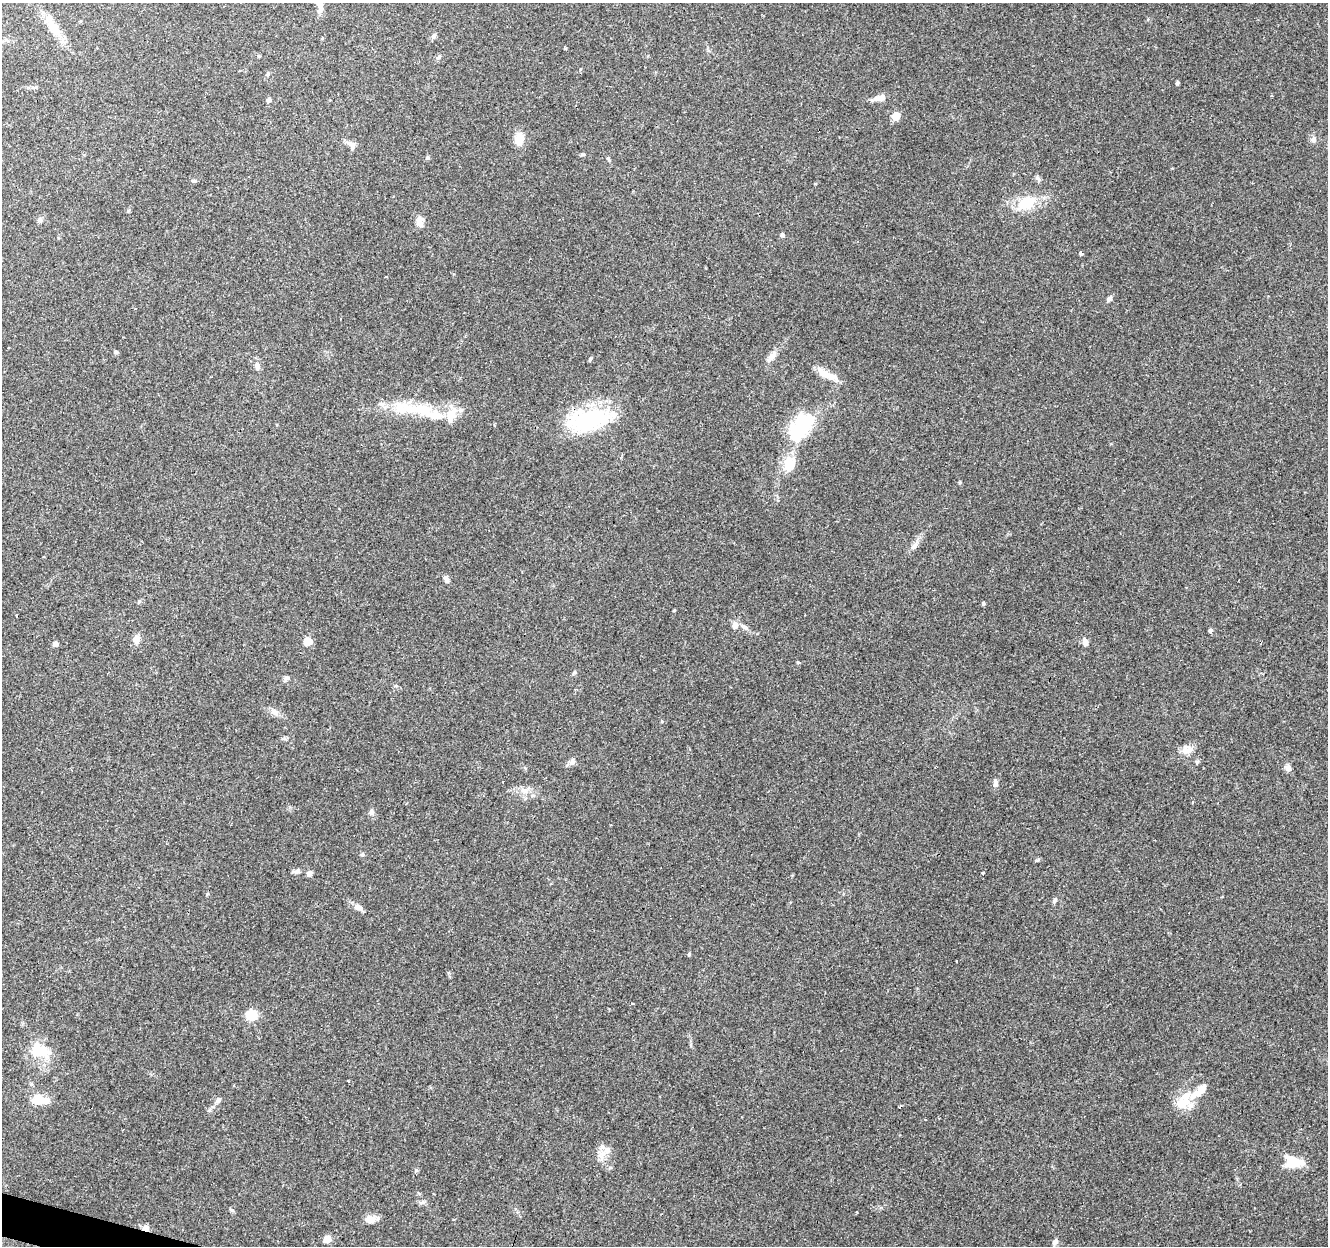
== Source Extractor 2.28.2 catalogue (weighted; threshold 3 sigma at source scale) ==
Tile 7 of 4 x 4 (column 3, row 2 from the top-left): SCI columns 2651-3976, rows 2704-3947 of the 5306 x 5470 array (HDU 1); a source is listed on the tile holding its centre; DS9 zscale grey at full resolution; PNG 1330 x 1248 px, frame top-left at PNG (2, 3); no overlay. Shown black and unused: <1% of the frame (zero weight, under 3 of 4 exposures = <1% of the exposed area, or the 3 px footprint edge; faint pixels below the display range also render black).
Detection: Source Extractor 2.28.2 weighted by HDU 2 'WHT'; one run over the whole footprint, this tile lists its part. Background 0.085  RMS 0.0048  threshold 0.0215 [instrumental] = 3 sigma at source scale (4.5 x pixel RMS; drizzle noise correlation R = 1.50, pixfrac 1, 0.0396/0.0396 arcsec/px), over >= 5 px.
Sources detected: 102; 3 inside a brighter object's white glare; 5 cosmic-ray / hot-pixel residue — not listed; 8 inside a brighter listed object's ellipse — not listed separately; the other 86 listed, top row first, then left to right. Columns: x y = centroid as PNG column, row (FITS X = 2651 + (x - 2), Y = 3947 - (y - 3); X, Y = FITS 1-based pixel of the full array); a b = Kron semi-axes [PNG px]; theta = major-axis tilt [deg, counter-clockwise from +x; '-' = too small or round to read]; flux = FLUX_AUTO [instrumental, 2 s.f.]
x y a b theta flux
320 5 22 7 -89 4.2
52 26 23 13 -60 7.5
433 36 7 6 - 1
565 48 3 3 - 0.68
259 56 5 4 - 0.51
438 57 8 5 28 0.97
268 74 6 4 46 0.64
1177 83 4 4 - 0.94
1271 96 3 2 - 0.43
880 98 13 7 16 3.9
269 100 5 5 - 1.3
896 116 6 5 - 8.5
519 139 11 9 78 7
1313 140 8 7 - 1.7
351 145 16 8 -53 2.5
583 155 7 3 8 0.6
428 157 5 5 - 0.81
608 159 6 4 -67 0.66
1038 179 11 3 -60 0.99
1027 202 30 16 32 13
129 210 5 3 - 0.57
40 220 7 6 - 1.1
419 221 15 8 -86 2.9
782 235 5 5 - 0.88
1081 253 4 3 - 3
386 277 3 2 - 0.33
1109 299 8 5 53 1.4
116 352 6 4 10 0.71
771 357 18 7 54 3.3
590 359 7 3 63 0.56
257 366 11 7 -80 2.2
827 374 30 8 -27 6
423 410 32 15 9 14
450 415 17 12 85 7.6
586 420 49 27 10 42
803 425 24 18 44 32
789 464 21 16 79 8.6
960 482 5 3 - 0.46
914 546 10 6 45 1.8
446 579 8 5 -69 1.8
983 603 5 4 - 0.62
674 610 4 3 - 0.41
805 615 2 2 - 0.4
735 625 7 6 - 3.1
745 627 8 6 -30 1.4
1210 630 5 4 - 0.99
136 639 10 7 82 3.5
307 641 5 5 - 12
1085 642 9 6 -83 2.1
55 644 5 5 - 2.3
798 662 5 3 - 0.45
574 672 6 5 - 0.67
286 678 7 6 - 1.2
575 689 3 3 - 0.63
274 712 12 7 -18 2.5
1187 750 17 10 6 3.9
572 762 9 7 60 1.7
1288 768 8 7 - 2.1
503 782 3 2 - 0.49
995 782 11 6 88 1.6
525 791 8 5 -59 1.7
372 812 7 6 - 1.6
362 854 5 5 - 0.74
297 871 8 6 24 1.6
309 873 7 6 - 1.9
983 873 3 3 - 1.3
1055 900 8 5 68 0.92
358 907 12 7 -22 2.5
689 954 5 4 - 0.6
632 1004 4 2 - 0.51
251 1015 8 7 - 15
39 1050 26 16 -17 14
348 1081 3 3 - 1
40 1100 20 9 -7 8.7
218 1100 9 6 47 1.6
1184 1101 31 15 63 11
900 1106 4 3 - 1.1
607 1150 11 9 25 3
1293 1162 19 12 1 12
422 1202 10 5 13 1.2
231 1210 8 4 -23 0.69
454 1219 3 3 - 0.55
370 1220 12 9 -14 4.2
146 1228 7 5 -23 3.4
327 1239 5 5 - 8.7
1055 1242 8 7 - 1.6
Overlapping masked pixels (flux is a lower limit): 2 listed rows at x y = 586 420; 146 1228
Isophote crosses this tile's border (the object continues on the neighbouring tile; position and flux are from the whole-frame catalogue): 1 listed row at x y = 320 5
Unlisted compact peaks at least as high as the median listed source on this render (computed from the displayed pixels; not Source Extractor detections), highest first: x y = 1037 860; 416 1170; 662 721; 207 894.